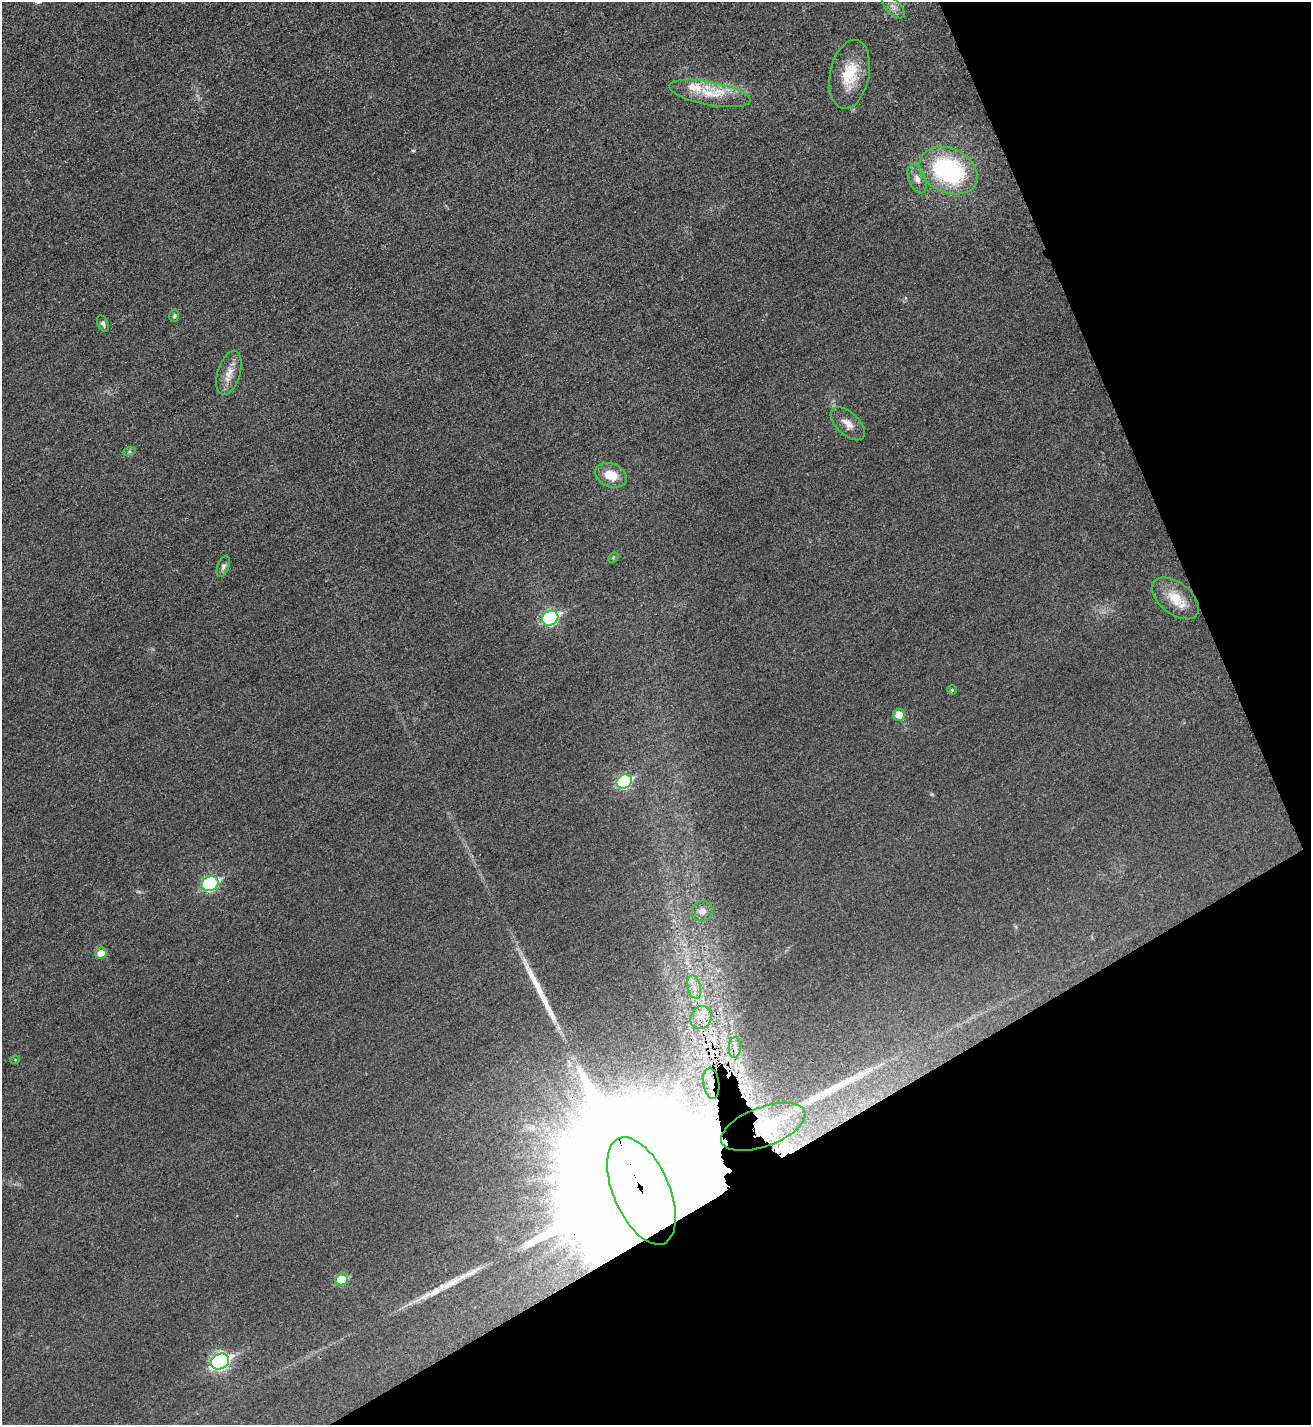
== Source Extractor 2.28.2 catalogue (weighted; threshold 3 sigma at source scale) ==
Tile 12 of 4 x 4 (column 4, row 3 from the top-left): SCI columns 4092-5400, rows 1440-2862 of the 5701 x 5713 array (HDU 1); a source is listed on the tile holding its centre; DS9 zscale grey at full resolution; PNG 1313 x 1427 px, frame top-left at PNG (2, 2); each listed source drawn as its Kron ellipse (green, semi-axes under 4 px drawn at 4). Shown black and unused: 24% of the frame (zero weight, under 3 of 4 exposures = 1% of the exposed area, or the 3 px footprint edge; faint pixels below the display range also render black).
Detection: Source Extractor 2.28.2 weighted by HDU 2 'WHT'; one run over the whole footprint, this tile lists its part. Background 0.0167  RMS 0.0057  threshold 0.0258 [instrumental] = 3 sigma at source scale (4.5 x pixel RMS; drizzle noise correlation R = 1.50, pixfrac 1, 0.05/0.05 arcsec/px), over >= 5 px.
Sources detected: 43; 3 too faint to see at this stretch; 1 cosmic-ray / hot-pixel residue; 3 long thin detections or spike segments (spike, bleed or trail) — neither listed nor drawn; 6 inside a brighter listed object's ellipse — not listed separately; the other 30 listed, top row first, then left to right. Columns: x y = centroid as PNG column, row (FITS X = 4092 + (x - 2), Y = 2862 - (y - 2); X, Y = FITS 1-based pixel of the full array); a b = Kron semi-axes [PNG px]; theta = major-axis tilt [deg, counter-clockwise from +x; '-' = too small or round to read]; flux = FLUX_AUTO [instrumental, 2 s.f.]
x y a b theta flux
893 7 14 7 -46 3.5
850 74 35 19 78 21
710 93 41 11 -10 17
948 171 30 22 -25 82
917 179 15 8 -69 4.6
174 316 6 4 76 0.91
103 324 9 5 -64 1.8
229 373 22 11 73 7.7
848 424 21 11 -43 6.1
129 452 7 4 19 1
611 475 17 11 -22 11
613 558 6 4 46 0.74
223 566 11 5 69 1.8
1175 598 27 15 -38 14
550 618 8 7 - 100
952 690 4 4 - 0.75
899 715 6 6 - 7.5
624 781 8 6 29 67
210 884 8 7 - 81
702 911 11 10 - 3.5
101 953 6 5 - 8.1
694 987 12 6 -75 4.8
701 1017 12 10 60 6.7
735 1047 10 6 87 3.1
15 1060 5 3 - 0.47
711 1083 15 8 -82 5.8
763 1127 44 19 21 35
641 1191 57 28 -67 90000
342 1280 6 5 - 20
220 1361 9 7 27 170
Overlapping masked pixels (flux is a lower limit): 4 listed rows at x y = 701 1017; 711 1083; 763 1127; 641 1191